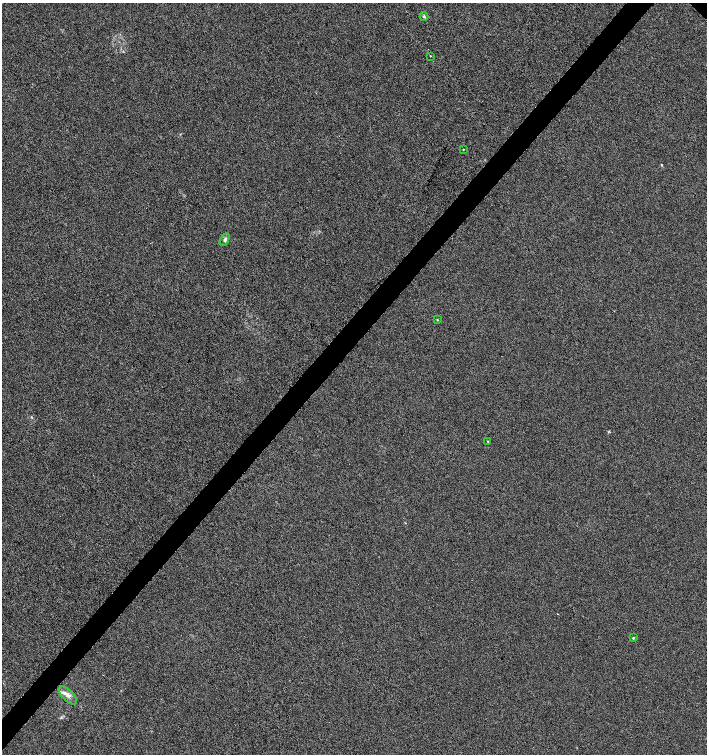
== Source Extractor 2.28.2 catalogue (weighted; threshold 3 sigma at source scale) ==
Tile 7 of 4 x 4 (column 3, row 2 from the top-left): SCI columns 3047-4455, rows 3011-4514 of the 6027 x 6025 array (HDU 1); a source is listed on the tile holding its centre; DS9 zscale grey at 2 x 2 block average (1 PNG px = mean of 2 x 2 image px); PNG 709 x 756 px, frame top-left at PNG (2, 3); each listed source drawn as its Kron ellipse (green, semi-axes under 4 px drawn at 4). Shown black and unused: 4% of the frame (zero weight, under 3 of 6 exposures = <1% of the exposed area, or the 3 px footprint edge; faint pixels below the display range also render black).
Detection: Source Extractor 2.28.2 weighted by HDU 2 'WHT'; one run over the whole footprint, this tile lists its part. Background 8.72e-04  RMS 0.0025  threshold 0.0103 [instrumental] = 3 sigma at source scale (4.09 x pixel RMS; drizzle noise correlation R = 1.36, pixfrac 0.8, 0.0396/0.0396 arcsec/px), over >= 5 px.
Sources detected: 9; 1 inside a brighter listed object's ellipse — not listed separately; the other 8 listed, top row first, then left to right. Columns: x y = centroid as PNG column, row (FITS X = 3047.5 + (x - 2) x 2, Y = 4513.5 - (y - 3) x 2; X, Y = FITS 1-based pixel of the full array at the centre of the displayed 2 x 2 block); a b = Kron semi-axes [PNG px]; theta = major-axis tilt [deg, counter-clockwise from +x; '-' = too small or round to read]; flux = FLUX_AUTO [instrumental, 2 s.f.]
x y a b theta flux
424 16 4 4 - 0.83
430 56 2 2 - 0.41
463 149 2 2 - 0.6
225 240 7 4 60 1.2
437 320 3 3 - 0.37
488 441 3 2 - 0.33
633 638 3 3 - 0.54
68 695 12 5 -45 2.7